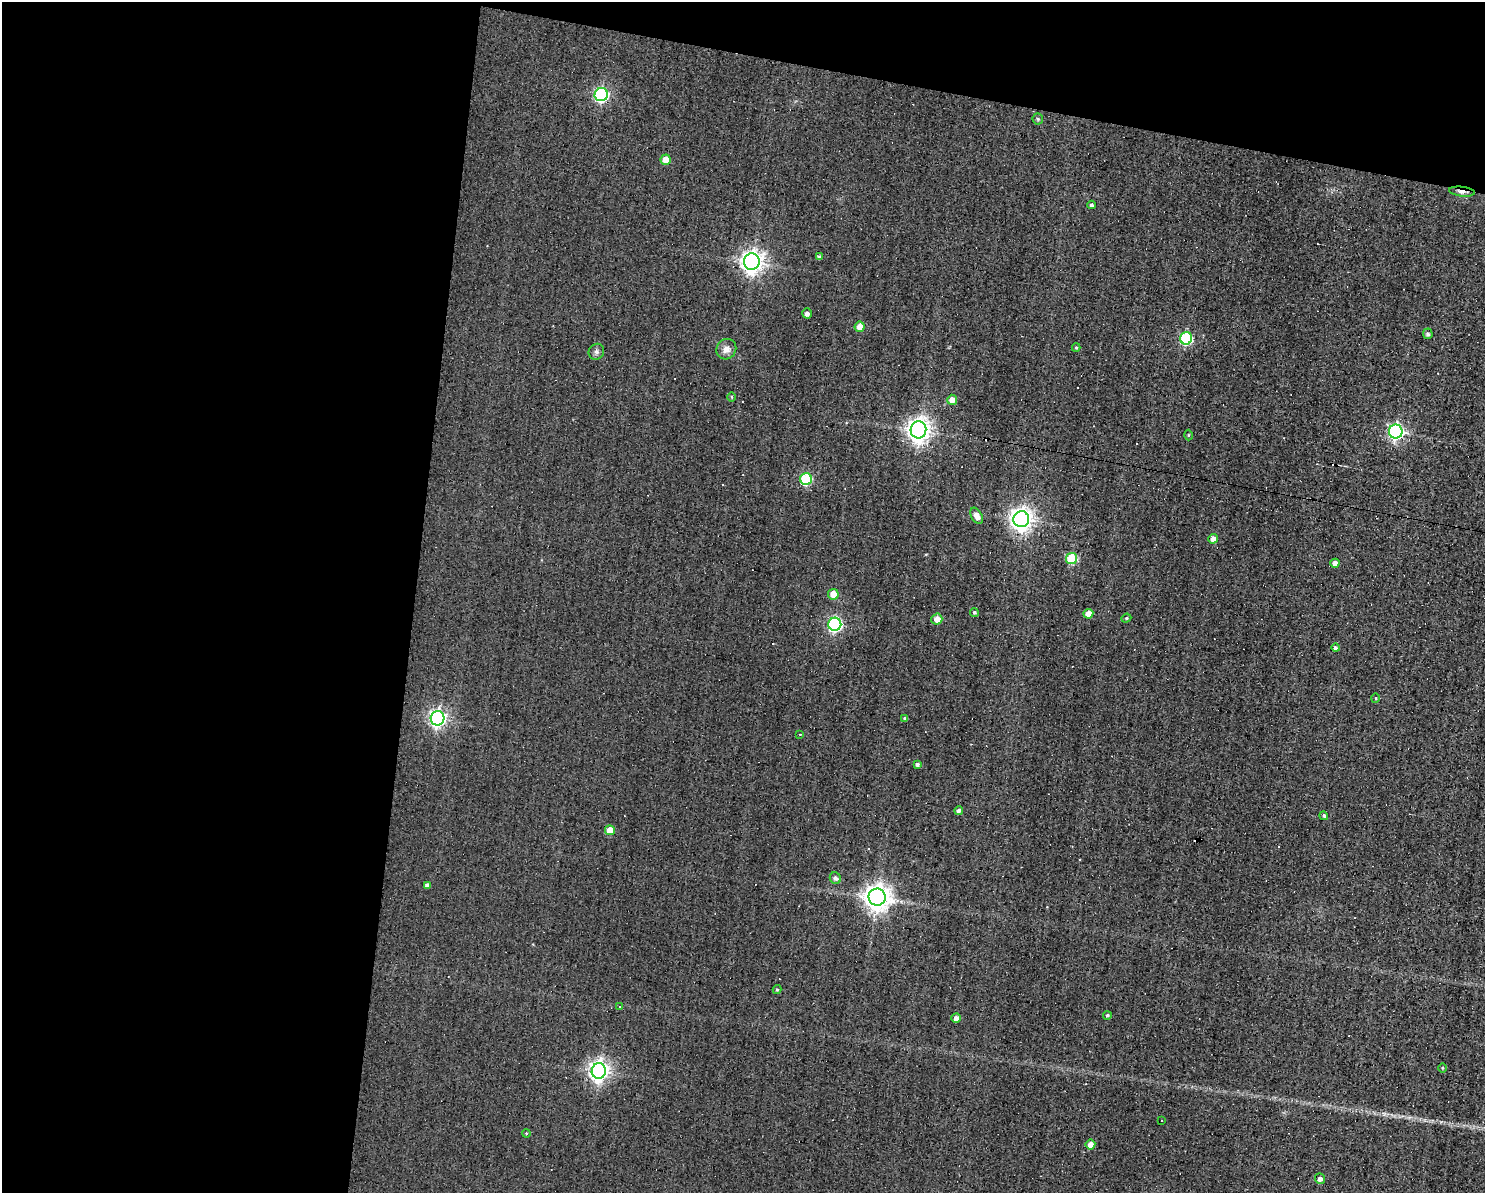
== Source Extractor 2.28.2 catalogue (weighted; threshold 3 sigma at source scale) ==
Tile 1 of 3 x 4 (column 1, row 1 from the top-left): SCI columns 109-1591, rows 3573-4763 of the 4781 x 4763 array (HDU 1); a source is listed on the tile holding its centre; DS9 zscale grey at full resolution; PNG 1487 x 1195 px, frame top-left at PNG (2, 2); each listed source drawn as its Kron ellipse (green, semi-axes under 4 px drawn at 4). Shown black and unused: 33% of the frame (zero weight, under 3 of 4 exposures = <1% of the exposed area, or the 3 px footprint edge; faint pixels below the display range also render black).
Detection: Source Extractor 2.28.2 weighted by HDU 2 'WHT'; one run over the whole footprint, this tile lists its part. Background 0.0821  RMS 0.032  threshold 0.142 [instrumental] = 3 sigma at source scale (4.5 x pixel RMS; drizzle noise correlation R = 1.50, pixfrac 1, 0.05/0.05 arcsec/px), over >= 5 px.
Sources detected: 70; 17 cosmic-ray / hot-pixel residue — neither listed nor drawn; the other 53 listed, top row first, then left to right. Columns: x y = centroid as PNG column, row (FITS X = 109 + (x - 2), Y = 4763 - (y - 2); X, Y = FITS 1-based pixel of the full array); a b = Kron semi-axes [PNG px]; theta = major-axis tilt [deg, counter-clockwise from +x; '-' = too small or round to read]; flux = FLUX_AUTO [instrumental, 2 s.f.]
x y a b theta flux
601 94 7 6 - 590
1038 119 5 5 - 4.6
665 160 5 5 - 38
1462 192 13 4 -6 19
1092 205 4 4 - 7.7
819 257 4 4 - 9.2
752 262 8 8 - 2300
807 313 5 5 - 12
860 327 5 5 - 40
1428 334 5 5 - 7.8
1186 338 6 6 - 310
1076 347 4 4 - 3.5
726 349 10 9 - 22
596 352 8 7 - 10
731 397 5 3 - 3.1
952 400 5 5 - 26
918 430 8 8 - 2600
1396 431 7 7 - 810
1188 435 5 3 - 2.9
806 479 6 6 - 230
977 516 9 5 -61 23
1021 519 8 7 - 2300
1213 539 5 5 - 20
1072 558 5 5 - 180
1335 563 4 4 - 21
833 594 5 5 - 42
974 612 4 4 - 4.8
1088 614 5 4 - 38
1126 618 5 4 - 3.9
937 619 5 5 - 28
835 624 6 6 - 550
1335 648 4 4 - 5.8
1376 698 5 3 - 2.9
438 718 7 7 - 1100
905 718 3 3 - 5.7
800 734 4 3 - 2.2
917 764 4 4 - 6.7
959 811 4 4 - 11
1324 816 4 4 - 5.9
610 830 5 5 - 46
835 878 6 5 - 10
427 885 4 4 - 11
877 897 8 8 - 3300
777 990 4 4 - 3.8
619 1006 3 3 - 6.5
1107 1015 4 4 - 5.7
956 1018 5 4 - 17
1442 1068 5 3 - 3.2
599 1071 7 7 - 1800
1161 1120 2 2 - 2.3
526 1133 4 3 - 2.9
1090 1144 5 5 - 28
1320 1178 5 5 - 15
Overlapping masked pixels (flux is a lower limit): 1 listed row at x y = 1462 192